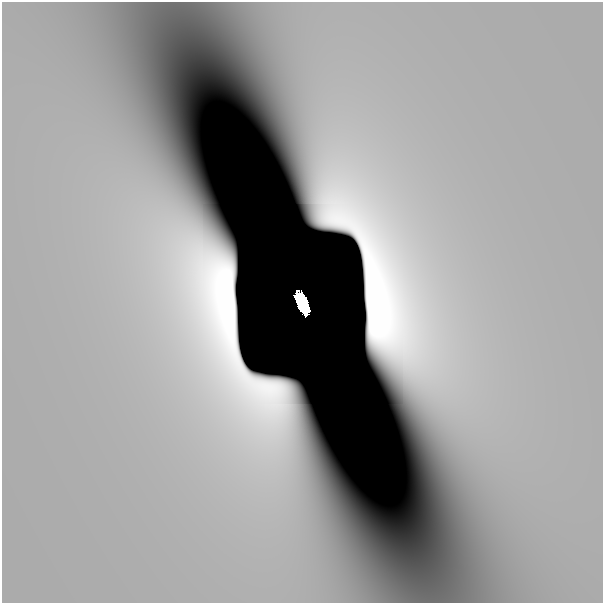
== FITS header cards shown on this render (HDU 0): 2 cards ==
NAXIS1  =                  601
NAXIS2  =                  601

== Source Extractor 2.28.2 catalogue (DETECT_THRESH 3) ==
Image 601 x 601 px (HDU 0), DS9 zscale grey, 1 PNG px = 1 image px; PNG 605 x 605 px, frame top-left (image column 1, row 601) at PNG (2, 2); no overlay
Background 2.94e-10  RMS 2.1e-10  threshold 6.19e-10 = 3 sigma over >= 5 px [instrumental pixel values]
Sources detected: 3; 2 with non-positive FLUX_AUTO (blend fragments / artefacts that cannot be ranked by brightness) are not listed; the other 1 listed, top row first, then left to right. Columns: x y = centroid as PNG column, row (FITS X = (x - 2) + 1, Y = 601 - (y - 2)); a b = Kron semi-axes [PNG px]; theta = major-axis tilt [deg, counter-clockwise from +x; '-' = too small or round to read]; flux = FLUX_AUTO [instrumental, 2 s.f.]
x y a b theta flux
303 303 20 9 -67 5.2
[2 non-positive-flux detections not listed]